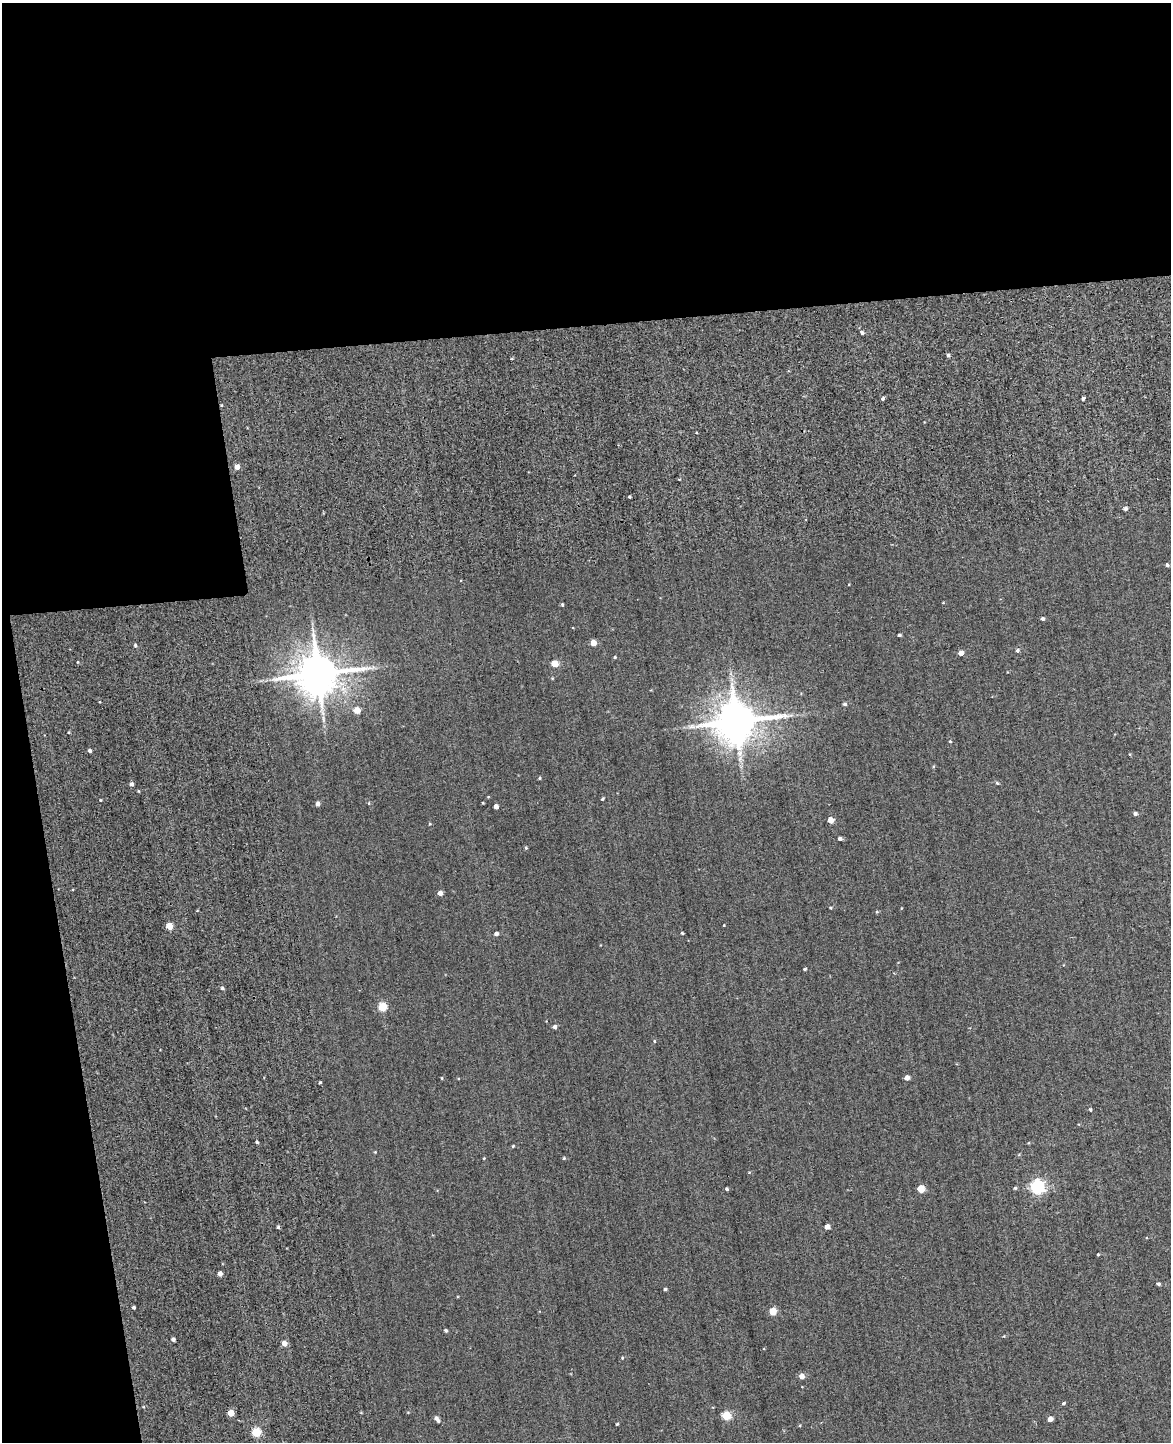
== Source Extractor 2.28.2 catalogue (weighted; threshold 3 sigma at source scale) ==
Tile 1 of 4 x 3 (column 1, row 1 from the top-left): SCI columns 42-1210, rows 3356-4795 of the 4981 x 4952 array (HDU 1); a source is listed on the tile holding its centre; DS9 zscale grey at full resolution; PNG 1173 x 1444 px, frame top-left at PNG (2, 3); no overlay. Shown black and unused: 29% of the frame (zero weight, under 2 of 3 exposures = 12% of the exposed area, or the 3 px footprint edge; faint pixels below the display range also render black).
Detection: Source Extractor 2.28.2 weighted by HDU 2 'WHT'; one run over the whole footprint, this tile lists its part. Background 0.58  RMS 3.4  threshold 15.2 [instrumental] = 3 sigma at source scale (4.5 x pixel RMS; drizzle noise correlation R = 1.50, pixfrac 1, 0.05/0.05 arcsec/px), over >= 5 px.
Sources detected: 82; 1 long thin detection or spike segment (spike, bleed or trail) — not listed; the other 81 listed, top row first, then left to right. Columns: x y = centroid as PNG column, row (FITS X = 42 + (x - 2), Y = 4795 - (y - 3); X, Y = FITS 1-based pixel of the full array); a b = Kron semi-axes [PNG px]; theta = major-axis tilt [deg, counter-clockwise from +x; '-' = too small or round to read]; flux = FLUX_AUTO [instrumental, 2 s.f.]
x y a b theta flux
862 333 4 3 - 8.7e+02
948 355 4 3 - 6.8e+02
883 398 4 3 - 6.2e+02
1083 399 3 3 - 7.0e+02
237 467 4 4 - 2.3e+03
629 497 3 2 - 3.7e+02
1126 509 4 4 - 8.6e+02
1167 565 4 4 - 6.5e+02
562 605 4 3 - 3.8e+02
1043 619 4 4 - 7.1e+02
899 635 4 3 - 6.2e+02
593 643 4 4 - 3.8e+03
135 645 4 3 - 4.8e+02
1017 651 4 4 - 6.4e+02
961 653 4 4 - 2.5e+03
615 657 4 4 - 3.8e+02
555 664 5 5 - 6.8e+03
318 674 12 11 - 1.2e+06
845 704 4 4 - 6.2e+02
357 710 5 5 - 4.5e+03
736 721 12 10 11 1.2e+06
950 741 4 3 - 4.0e+02
90 750 4 4 - 8.4e+02
1130 754 4 3 - 3.6e+02
539 778 4 3 - 4.1e+02
997 783 5 4 - 4.4e+02
132 784 4 4 - 1.0e+03
488 797 5 3 - 2.4e+02
602 799 4 3 - 3.2e+02
369 803 5 3 - 2.8e+02
318 804 5 4 - 1.3e+03
496 807 4 4 - 1.6e+03
1135 813 4 4 - 7.1e+02
830 820 5 4 - 4.0e+03
840 839 4 4 - 7.9e+02
526 848 4 3 - 3.4e+02
440 893 4 4 - 1.6e+03
831 908 4 3 - 3.2e+02
877 912 5 3 - 3.2e+02
724 925 3 2 - 2.4e+02
169 926 5 4 - 5.5e+03
682 933 3 3 - 3.1e+02
496 934 4 4 - 1.2e+03
805 969 3 3 - 3.8e+02
222 988 5 4 - 5.7e+02
382 1007 5 5 - 1.5e+04
555 1027 4 4 - 9.4e+02
654 1041 4 3 - 2.8e+02
442 1078 4 3 - 2.4e+02
907 1078 4 4 - 2.2e+03
320 1082 4 3 - 2.7e+02
1090 1110 4 4 - 3.9e+02
257 1142 4 3 - 4.1e+02
513 1146 3 3 - 3.5e+02
484 1158 4 3 - 2.2e+02
564 1158 4 4 - 3.5e+02
1038 1187 6 6 - 6.7e+04
1015 1188 4 3 - 4.8e+02
727 1189 3 3 - 5.5e+02
921 1189 5 5 - 8.7e+03
278 1227 3 3 - 5.5e+02
827 1227 4 4 - 2.5e+03
1098 1254 3 3 - 3.0e+02
220 1274 4 4 - 1.6e+03
1158 1284 4 4 - 5.8e+02
665 1289 4 3 - 4.8e+02
134 1307 3 3 - 5.0e+02
773 1311 5 4 - 8.5e+03
446 1330 3 3 - 5.4e+02
173 1339 3 3 - 8.8e+02
284 1343 4 4 - 2.7e+03
622 1358 4 4 - 3.2e+02
802 1376 4 4 - 2.5e+03
1064 1403 4 3 - 4.6e+02
231 1413 4 4 - 4.1e+03
726 1416 5 5 - 1.4e+04
437 1419 8 4 -52 1.3e+03
1050 1419 4 4 - 2.8e+03
617 1424 3 3 - 3.3e+02
800 1425 4 4 - 2.8e+02
256 1432 5 5 - 1.5e+04